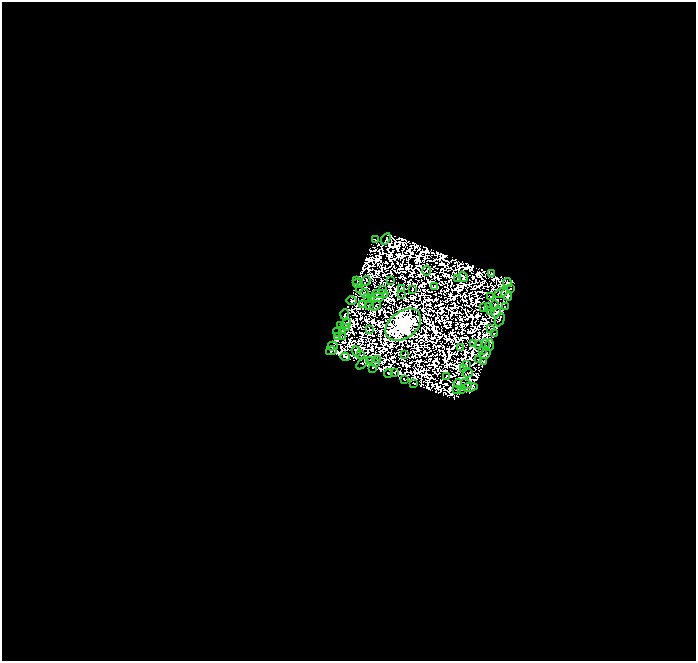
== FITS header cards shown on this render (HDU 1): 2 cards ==
NAXIS1  =                  694
NAXIS2  =                  659

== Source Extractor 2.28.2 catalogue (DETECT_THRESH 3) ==
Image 694 x 659 px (HDU 1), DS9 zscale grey, 1 PNG px = 1 image px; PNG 698 x 663 px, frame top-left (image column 1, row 659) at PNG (2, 2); each listed source drawn as its Kron ellipse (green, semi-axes under 4 px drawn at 4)
Background 0.0341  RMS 1.5e-05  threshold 4.62e-05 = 3 sigma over >= 5 px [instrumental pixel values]
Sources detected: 167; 85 with non-positive FLUX_AUTO (blend fragments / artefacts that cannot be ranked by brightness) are neither listed nor drawn; the other 82 listed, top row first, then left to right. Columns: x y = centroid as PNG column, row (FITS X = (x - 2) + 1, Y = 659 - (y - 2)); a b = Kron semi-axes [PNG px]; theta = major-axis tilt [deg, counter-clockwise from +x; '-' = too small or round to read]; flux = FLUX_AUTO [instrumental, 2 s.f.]
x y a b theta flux
375 239 3 2 - 0.48
386 239 6 3 61 2.9
427 271 5 2 - 0.059
492 273 3 2 - 0.75
463 277 5 3 - 0.71
458 278 3 2 - 0.28
357 280 3 2 - 0.38
391 280 2 2 - 0.13
366 281 5 2 - 0.61
507 283 4 2 - 0.87
358 284 5 2 - 0.87
434 286 2 2 - 0.15
402 288 4 3 - 0.12
360 289 2 2 - 0.31
413 289 3 2 - 0.5
510 289 3 2 - 0.28
382 290 3 2 - 0.51
365 293 4 3 - 0.24
501 293 8 4 26 0.22
380 294 8 2 -2 0.14
402 295 2 2 - 0.3
506 295 6 4 -51 0.98
491 296 2 2 - 0.32
367 297 2 2 - 0.33
376 298 7 4 11 0.5
371 299 4 3 - 1.2
351 301 5 3 - 1.3
362 304 3 2 - 0.3
369 305 2 2 - 0.73
494 305 5 2 - 0.41
376 306 6 3 44 0.34
484 307 3 2 - 0.43
489 307 4 2 - 0.68
505 307 2 2 - 0.38
491 310 3 2 - 0.23
496 312 6 4 58 1.7
345 314 5 3 - 1.3
500 320 7 3 63 0.83
346 323 5 3 - 0.34
403 325 20 13 37 1300
340 326 3 3 - 0.92
346 328 3 2 - 0.18
491 329 2 2 - 0.16
342 330 2 2 - 0.62
370 330 3 2 - 0.28
337 332 4 2 - 0.83
494 334 3 3 - 0.069
342 336 2 2 - 0.89
337 337 4 2 - 0.055
473 343 3 2 - 0.53
485 344 5 2 - 0.077
479 345 4 3 - 0.62
489 345 6 2 87 0.41
333 346 5 3 - 1.2
460 347 3 2 - 0.41
331 351 5 3 - 0.13
356 351 5 3 - 0.3
482 351 3 2 - 0.82
405 354 2 2 - 0.59
485 354 6 4 36 1.3
361 355 2 2 - 0.27
345 357 4 3 - 1
479 359 4 2 - 0.11
370 360 2 2 - 0.4
377 360 2 2 - 0.46
484 361 3 2 - 0.48
376 363 3 2 - 0.12
362 364 7 3 42 1.1
466 364 3 2 - 0.37
372 368 3 2 - 0.56
464 368 3 3 - 0.29
394 372 2 2 - 0.8
388 373 4 3 - 0.0099
468 373 5 2 - 0.048
446 376 3 2 - 0.35
404 380 3 2 - 0.88
458 383 4 3 - 0.23
413 384 4 2 - 0.25
466 384 6 2 -38 0.49
470 387 8 3 7 1.2
456 389 2 2 - 0.76
461 390 3 2 - 0.33
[85 non-positive-flux detections neither listed nor drawn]